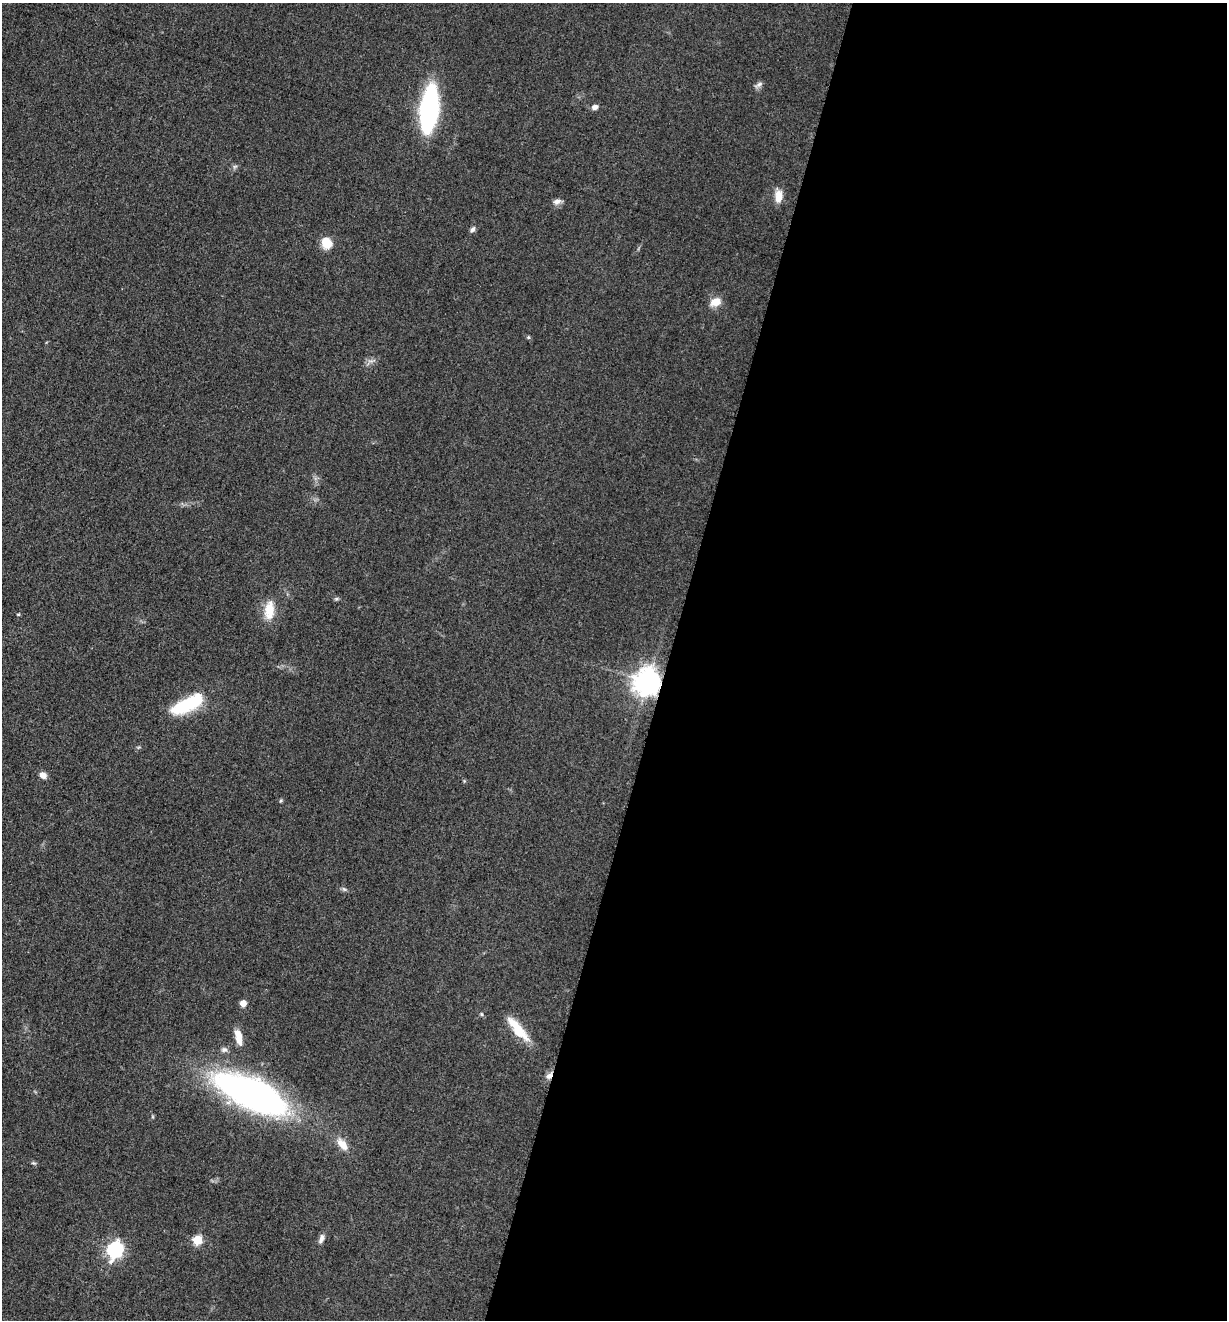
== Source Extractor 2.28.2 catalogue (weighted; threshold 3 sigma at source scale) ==
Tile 12 of 4 x 4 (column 4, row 3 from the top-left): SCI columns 3939-5163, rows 1330-2647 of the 5304 x 5292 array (HDU 1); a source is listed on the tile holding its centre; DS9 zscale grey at full resolution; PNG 1229 x 1322 px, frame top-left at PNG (2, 3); no overlay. Shown black and unused: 46% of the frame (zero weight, under 3 of 5 exposures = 1% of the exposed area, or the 3 px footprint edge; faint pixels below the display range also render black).
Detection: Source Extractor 2.28.2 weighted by HDU 2 'WHT'; one run over the whole footprint, this tile lists its part. Background 0.0504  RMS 0.0058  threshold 0.0261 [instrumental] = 3 sigma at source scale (4.5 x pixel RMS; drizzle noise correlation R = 1.50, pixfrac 1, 0.05/0.05 arcsec/px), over >= 5 px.
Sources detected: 31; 1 inside a brighter object's white glare — not listed; the other 30 listed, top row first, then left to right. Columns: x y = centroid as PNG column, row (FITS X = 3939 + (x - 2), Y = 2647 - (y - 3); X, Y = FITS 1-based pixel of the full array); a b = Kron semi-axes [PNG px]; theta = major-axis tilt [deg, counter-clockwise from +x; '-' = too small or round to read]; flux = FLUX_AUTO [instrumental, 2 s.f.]
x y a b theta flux
759 84 11 6 32 1.9
595 107 7 6 - 2.4
429 110 27 10 83 170
235 166 7 4 19 1.1
778 196 16 9 87 7.2
557 202 11 8 17 2.6
472 229 8 5 54 1.7
326 243 10 8 -57 13
716 302 13 9 19 6.6
528 337 5 5 - 0.74
336 599 6 4 12 0.93
269 610 24 12 86 12
18 614 5 3 - 0.53
648 682 8 8 - 750
185 705 36 14 28 31
43 775 8 6 -33 3.6
281 801 6 4 45 0.7
344 889 7 4 -44 1.1
243 1003 5 5 - 4.6
481 1014 5 4 - 0.76
518 1029 35 10 -50 16
238 1037 19 7 -78 7.9
224 1050 9 7 1 1.9
549 1076 11 7 48 2.9
252 1094 79 29 -25 220
342 1144 18 9 -50 7.2
34 1163 6 4 -11 0.89
321 1239 12 6 71 2.7
198 1240 5 5 - 30
115 1250 8 7 - 140
Overlapping masked pixels (flux is a lower limit): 2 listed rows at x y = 648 682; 549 1076